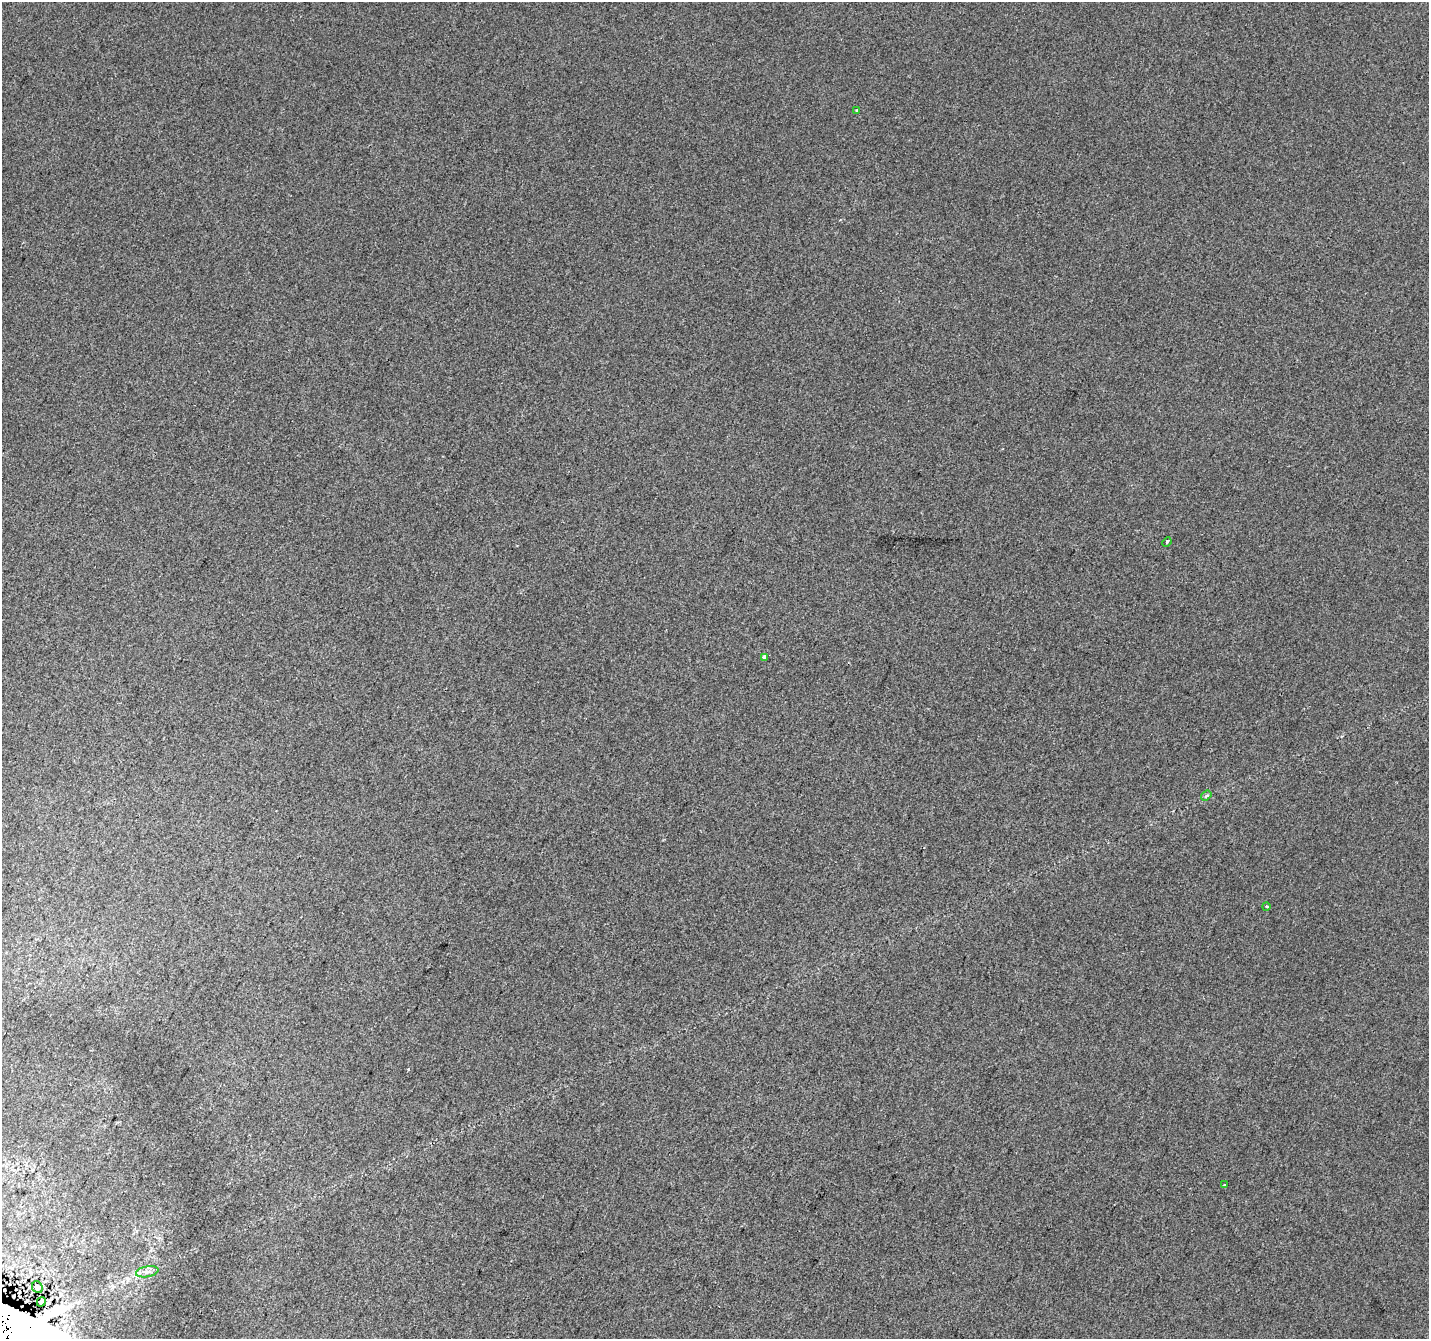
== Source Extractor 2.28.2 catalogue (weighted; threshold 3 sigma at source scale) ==
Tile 7 of 4 x 4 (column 3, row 2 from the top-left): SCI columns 2880-4306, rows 2981-4317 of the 5751 x 5894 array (HDU 1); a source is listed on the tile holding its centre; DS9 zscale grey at full resolution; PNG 1431 x 1341 px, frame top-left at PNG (2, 2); each listed source drawn as its Kron ellipse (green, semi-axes under 4 px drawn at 4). Shown black and unused: <1% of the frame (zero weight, under 2 of 3 exposures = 2% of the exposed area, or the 3 px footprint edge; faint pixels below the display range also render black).
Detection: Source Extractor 2.28.2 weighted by HDU 2 'WHT'; one run over the whole footprint, this tile lists its part. Background 0.00195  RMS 0.0072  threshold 0.0326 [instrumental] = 3 sigma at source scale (4.5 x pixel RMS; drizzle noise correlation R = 1.50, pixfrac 1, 0.0396/0.0396 arcsec/px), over >= 5 px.
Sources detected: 9; all 9 listed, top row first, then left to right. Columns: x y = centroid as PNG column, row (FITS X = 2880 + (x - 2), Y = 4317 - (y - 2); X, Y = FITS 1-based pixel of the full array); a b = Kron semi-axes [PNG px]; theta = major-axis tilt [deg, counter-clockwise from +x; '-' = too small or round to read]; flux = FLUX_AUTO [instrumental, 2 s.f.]
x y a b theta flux
857 111 3 3 - 0.85
1167 542 5 3 - 0.83
765 657 3 3 - 15
1206 796 5 4 - 1.6
1266 906 4 3 - 0.63
1224 1185 3 2 - 0.57
147 1272 11 5 11 3
37 1287 6 5 - 1.1
41 1302 5 3 - 1.2
Overlapping masked pixels (flux is a lower limit): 1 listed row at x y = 41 1302